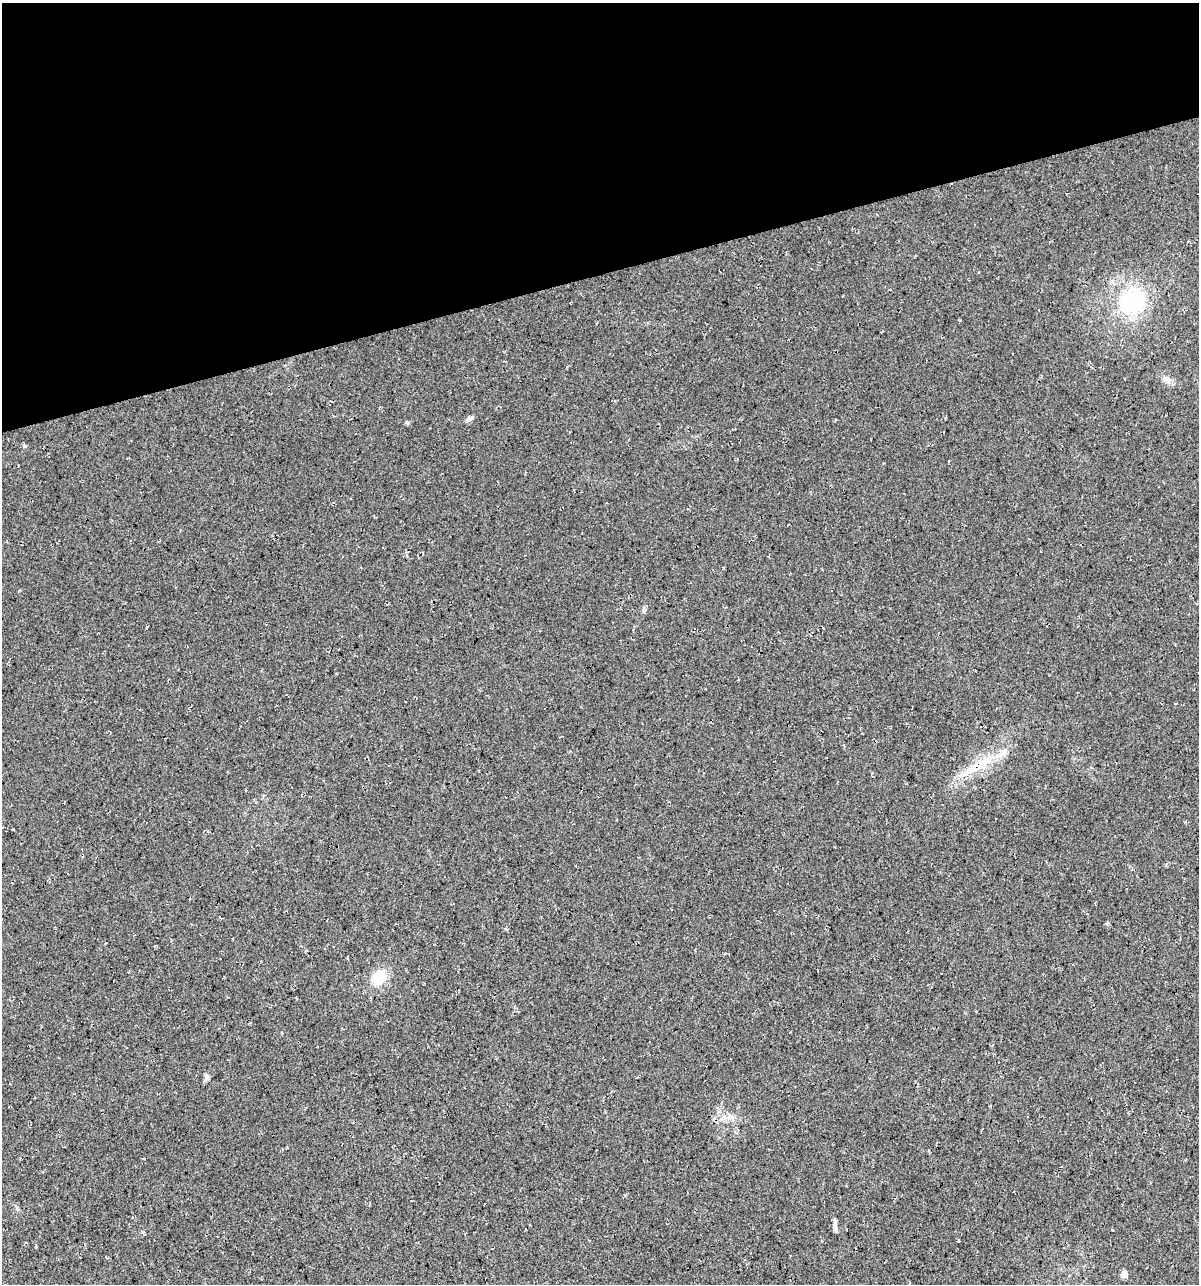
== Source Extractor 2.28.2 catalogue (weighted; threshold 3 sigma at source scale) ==
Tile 3 of 4 x 4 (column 3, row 1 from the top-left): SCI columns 2439-3635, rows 3848-5129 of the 4927 x 5129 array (HDU 1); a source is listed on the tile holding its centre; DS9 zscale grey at full resolution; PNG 1201 x 1286 px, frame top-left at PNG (2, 3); no overlay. Shown black and unused: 21% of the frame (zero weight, under 3 of 4 exposures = <1% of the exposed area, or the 3 px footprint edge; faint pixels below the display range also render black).
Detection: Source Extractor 2.28.2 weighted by HDU 2 'WHT'; one run over the whole footprint, this tile lists its part. Background 0.0217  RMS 0.008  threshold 0.0359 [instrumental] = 3 sigma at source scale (4.5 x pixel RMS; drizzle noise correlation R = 1.50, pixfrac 1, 0.0396/0.0396 arcsec/px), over >= 5 px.
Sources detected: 13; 1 inside a brighter listed object's ellipse — not listed separately; the other 12 listed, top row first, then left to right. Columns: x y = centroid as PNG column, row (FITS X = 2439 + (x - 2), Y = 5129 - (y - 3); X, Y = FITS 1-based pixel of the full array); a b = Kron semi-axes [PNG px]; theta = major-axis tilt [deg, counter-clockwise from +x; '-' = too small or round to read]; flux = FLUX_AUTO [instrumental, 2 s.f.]
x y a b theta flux
1133 302 23 22 - 74
1166 379 11 9 -39 4.5
470 418 10 6 25 2.4
407 422 6 4 -19 0.99
24 446 5 5 - 1.2
1003 752 12 7 46 4.5
982 763 21 13 33 18
379 977 18 13 47 19
207 1077 8 6 -80 2.2
729 1116 9 4 82 2.2
835 1230 9 5 -47 2.2
1124 1274 5 4 - 9.7
Overlapping masked pixels (flux is a lower limit): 1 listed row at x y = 982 763
Unlisted compact peaks at least as high as the median listed source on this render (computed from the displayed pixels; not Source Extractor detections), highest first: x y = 142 1232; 644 610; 1112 1230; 1185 822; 36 1246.